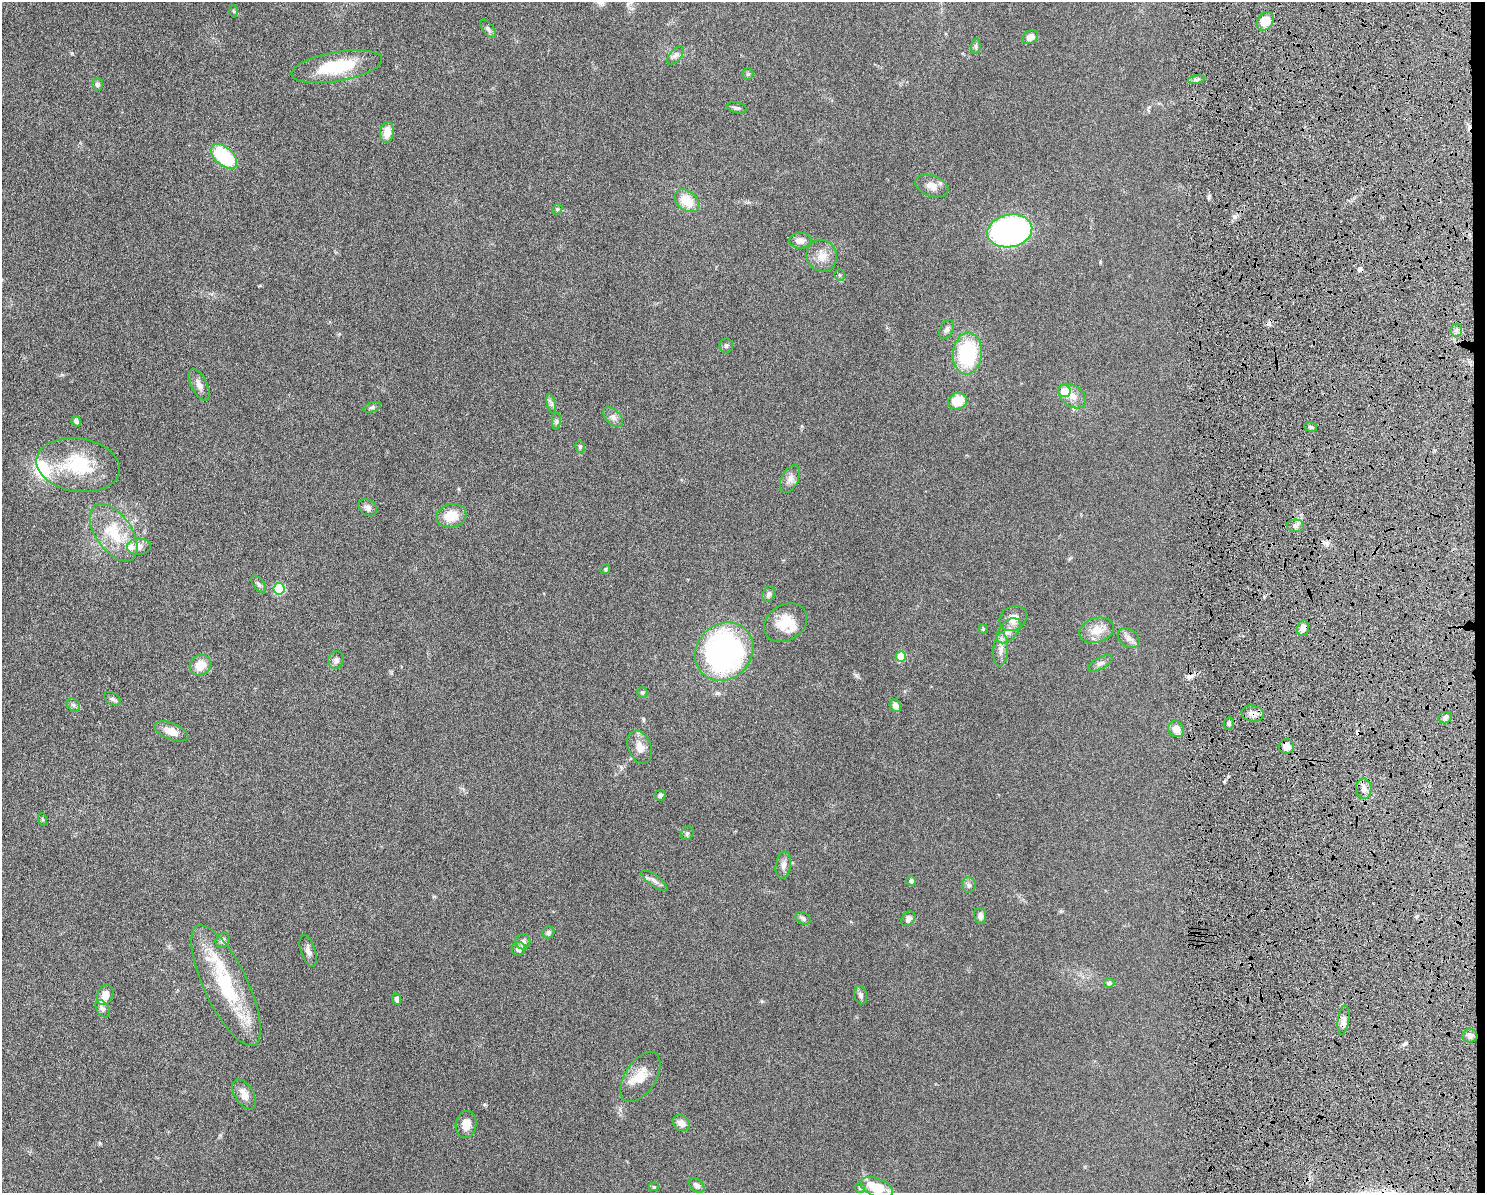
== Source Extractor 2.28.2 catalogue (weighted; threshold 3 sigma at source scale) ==
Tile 6 of 3 x 4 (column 3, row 2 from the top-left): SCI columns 3104-4586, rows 2392-3582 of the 4818 x 4785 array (HDU 1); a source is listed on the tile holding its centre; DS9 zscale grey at full resolution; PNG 1487 x 1195 px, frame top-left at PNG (2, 2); each listed source drawn as its Kron ellipse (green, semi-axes under 4 px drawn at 4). Shown black and unused: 1% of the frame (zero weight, under 6 of 12 exposures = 3% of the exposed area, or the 3 px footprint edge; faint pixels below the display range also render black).
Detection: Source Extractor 2.28.2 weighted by HDU 2 'WHT'; one run over the whole footprint, this tile lists its part. Background 0.0865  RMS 0.0047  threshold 0.0191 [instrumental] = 3 sigma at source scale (4.09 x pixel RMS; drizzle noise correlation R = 1.36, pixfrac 0.8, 0.05/0.05 arcsec/px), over >= 5 px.
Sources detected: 109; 4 cosmic-ray / hot-pixel residue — neither listed nor drawn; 3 inside a brighter listed object's ellipse — not listed separately; the other 102 listed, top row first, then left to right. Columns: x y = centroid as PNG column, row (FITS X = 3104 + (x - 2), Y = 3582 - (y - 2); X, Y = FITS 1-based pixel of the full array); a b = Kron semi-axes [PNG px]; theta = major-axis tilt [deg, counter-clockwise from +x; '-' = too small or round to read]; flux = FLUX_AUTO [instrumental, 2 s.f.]
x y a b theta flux
234 11 6 4 -87 0.47
1265 21 10 8 55 6.9
488 29 11 5 -53 1.1
1030 37 8 6 33 2.3
976 46 7 5 86 0.81
675 55 11 5 48 1.3
337 67 46 15 10 20
748 74 6 5 - 0.58
1196 79 8 4 8 0.85
98 84 6 5 - 1
737 108 10 5 -13 0.88
387 132 10 7 80 4.7
224 156 16 9 -42 28
932 186 17 10 -20 3.4
687 201 14 9 -38 8.1
557 209 5 4 - 0.56
1010 231 22 16 11 90
800 240 11 8 0 2.6
822 256 16 15 - 4.8
840 275 6 5 - 0.6
946 330 10 6 61 1.5
1456 330 6 6 - 1.1
726 346 7 7 - 0.95
967 353 21 14 84 32
199 385 17 8 -64 2.6
1064 391 6 6 - 7
1072 396 15 10 -36 3.8
957 401 9 8 - 9.1
551 404 10 4 -77 0.94
372 407 9 4 18 0.82
613 417 12 7 -45 1.9
76 421 5 4 - 1.1
556 421 9 4 82 0.86
1310 427 6 4 -19 0.77
580 447 6 5 - 0.65
78 465 42 26 -9 24
790 479 15 8 65 2.4
368 508 10 7 -36 1.5
451 516 15 11 14 7.1
1296 526 8 6 0 1.3
114 533 33 18 -55 16
139 547 12 8 2 2.2
605 569 5 4 - 0.53
259 584 10 5 -53 1.1
279 589 6 5 - 26
769 594 8 6 72 1.1
1013 618 14 12 30 4.5
786 623 23 17 33 9.1
1303 628 8 5 77 2.5
983 629 4 4 - 0.46
1097 630 18 12 15 5.5
1008 631 15 9 48 3.6
1129 638 12 8 -40 2.3
1001 650 17 7 86 2.9
724 652 31 27 46 100
901 657 5 5 - 14
336 660 9 7 73 1.6
1100 663 13 6 27 1.4
200 665 11 9 37 6
642 692 5 5 - 0.61
112 699 9 5 -30 0.97
73 705 7 6 - 0.92
895 706 6 5 - 2.3
1253 714 11 8 -11 2.5
1445 717 6 5 - 1.4
1229 724 6 5 - 0.89
1176 729 8 7 - 3.8
171 731 18 8 -21 4.3
1287 746 7 7 - 4
640 747 17 11 -68 4.5
1364 789 10 7 -89 2.3
660 795 6 5 - 0.82
42 819 6 4 -71 0.49
687 833 7 5 57 0.95
783 865 14 7 81 1.9
654 881 16 5 -36 1.9
911 881 5 4 - 1.1
969 885 7 7 - 1.3
980 916 8 6 -82 1.6
803 918 8 5 -30 0.98
908 919 8 6 49 2
548 932 6 5 - 1
223 940 8 6 53 1.5
523 942 7 7 - 1.6
518 949 7 7 - 2
308 951 16 7 -72 2
1109 983 5 5 - 0.9
226 986 66 21 -64 33
105 995 10 7 70 3.6
861 995 9 6 -73 1.3
397 999 6 4 -80 1.1
103 1009 9 6 -56 1.2
1344 1020 14 5 82 2
1470 1036 7 7 - 1.5
640 1077 28 15 57 7.6
244 1094 16 9 -58 3.7
681 1123 9 7 -39 2.5
466 1124 14 10 79 4.2
697 1185 9 6 -42 1.5
654 1187 5 4 - 0.55
876 1187 17 9 -21 11
860 1188 5 5 - 0.66
Overlapping masked pixels (flux is a lower limit): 3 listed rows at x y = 1253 714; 1287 746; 1344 1020